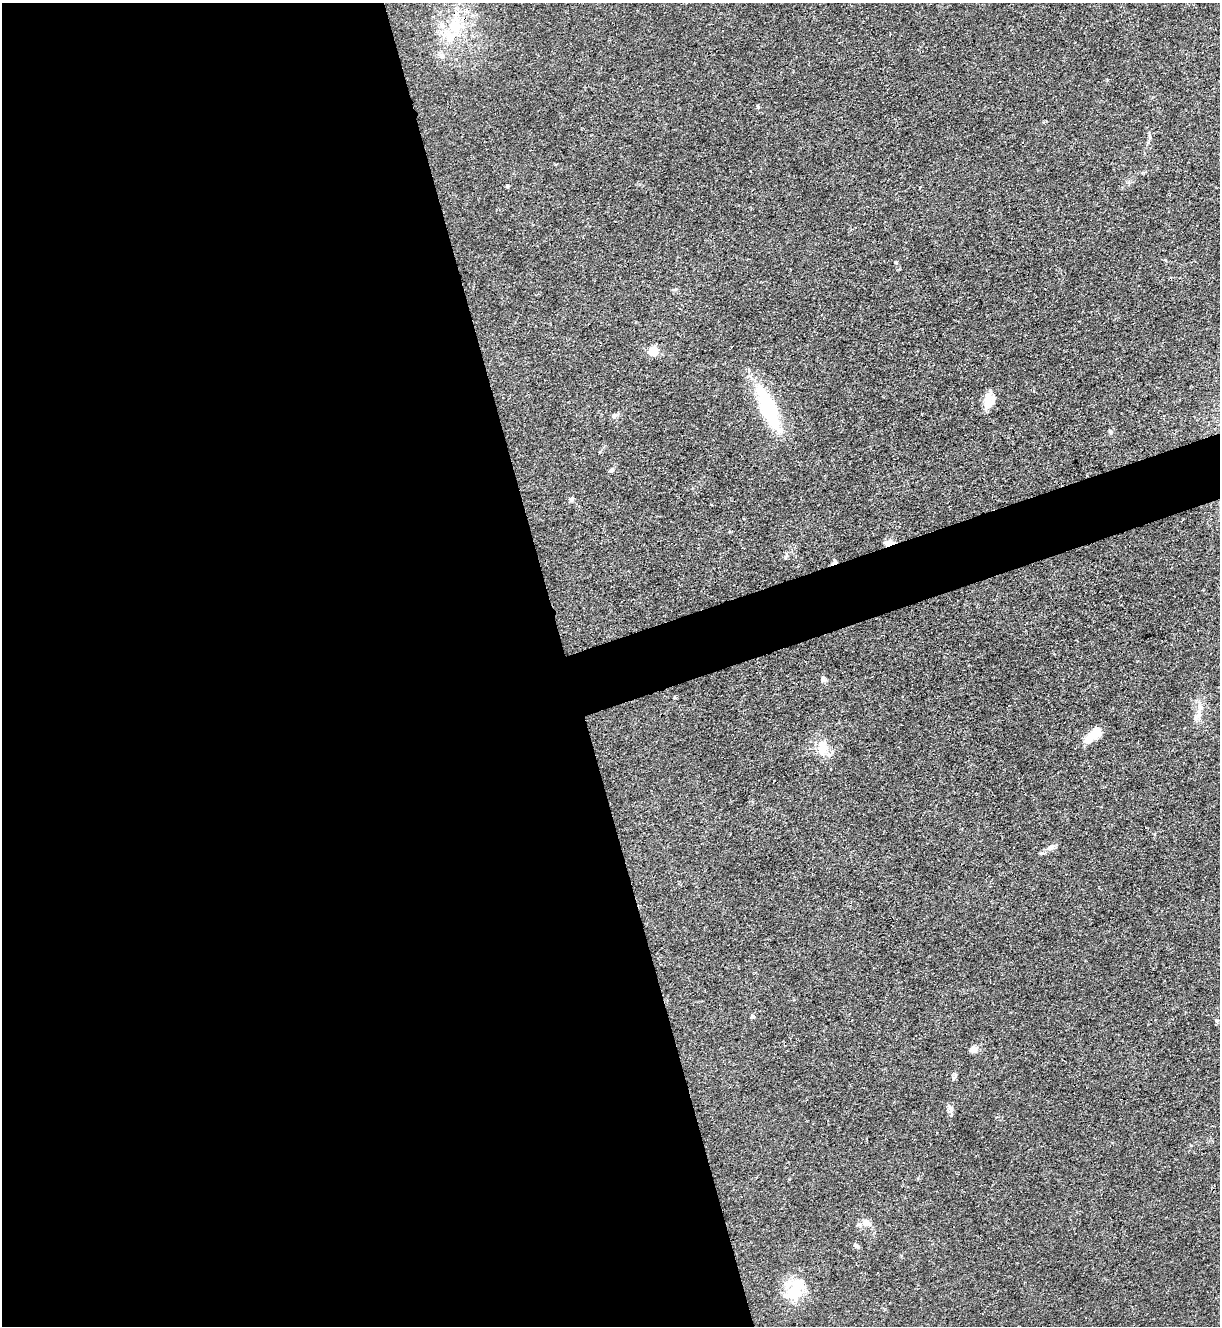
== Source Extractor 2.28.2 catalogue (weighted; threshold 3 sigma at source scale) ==
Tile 9 of 4 x 4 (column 1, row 3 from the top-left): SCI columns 146-1363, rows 1329-2652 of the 5287 x 5305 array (HDU 1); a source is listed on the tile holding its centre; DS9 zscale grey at full resolution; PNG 1222 x 1328 px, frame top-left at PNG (2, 3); no overlay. Shown black and unused: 49% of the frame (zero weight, under 3 of 4 exposures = <1% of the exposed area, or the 3 px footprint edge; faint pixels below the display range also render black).
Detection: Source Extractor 2.28.2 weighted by HDU 2 'WHT'; one run over the whole footprint, this tile lists its part. Background 0.0279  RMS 0.0026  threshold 0.0119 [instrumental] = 3 sigma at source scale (4.5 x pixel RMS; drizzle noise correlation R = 1.50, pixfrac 1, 0.05/0.05 arcsec/px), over >= 5 px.
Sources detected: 31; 2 inside a brighter object's white glare — not listed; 1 inside a brighter listed object's ellipse — not listed separately; the other 28 listed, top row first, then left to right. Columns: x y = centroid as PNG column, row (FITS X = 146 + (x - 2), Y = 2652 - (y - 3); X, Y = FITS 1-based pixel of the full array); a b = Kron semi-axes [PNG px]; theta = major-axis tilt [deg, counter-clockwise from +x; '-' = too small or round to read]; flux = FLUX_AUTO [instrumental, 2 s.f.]
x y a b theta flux
455 25 28 18 -70 11
442 56 9 8 - 1.1
758 107 5 4 - 0.34
507 186 5 3 - 0.29
920 187 3 2 - 0.25
675 289 6 4 4 0.39
654 351 5 5 - 18
989 400 20 11 75 3.8
768 407 48 18 -64 23
614 416 7 6 - 1
1110 431 7 5 -58 0.54
611 470 8 5 34 0.55
571 499 7 5 54 0.61
889 543 13 6 10 1.4
786 556 9 4 55 0.49
834 562 7 4 31 0.83
823 679 8 6 -82 0.83
1199 709 18 5 87 1.8
1091 736 21 9 53 4.7
822 749 20 11 -78 4.3
1050 848 11 7 23 1.3
753 1016 5 5 - 0.49
975 1049 10 9 - 1.6
955 1076 10 3 50 0.47
950 1108 12 5 -52 0.85
866 1222 10 9 - 2
856 1246 9 4 -35 0.63
793 1291 38 18 49 9.2
Overlapping masked pixels (flux is a lower limit): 2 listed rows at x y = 889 543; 834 562